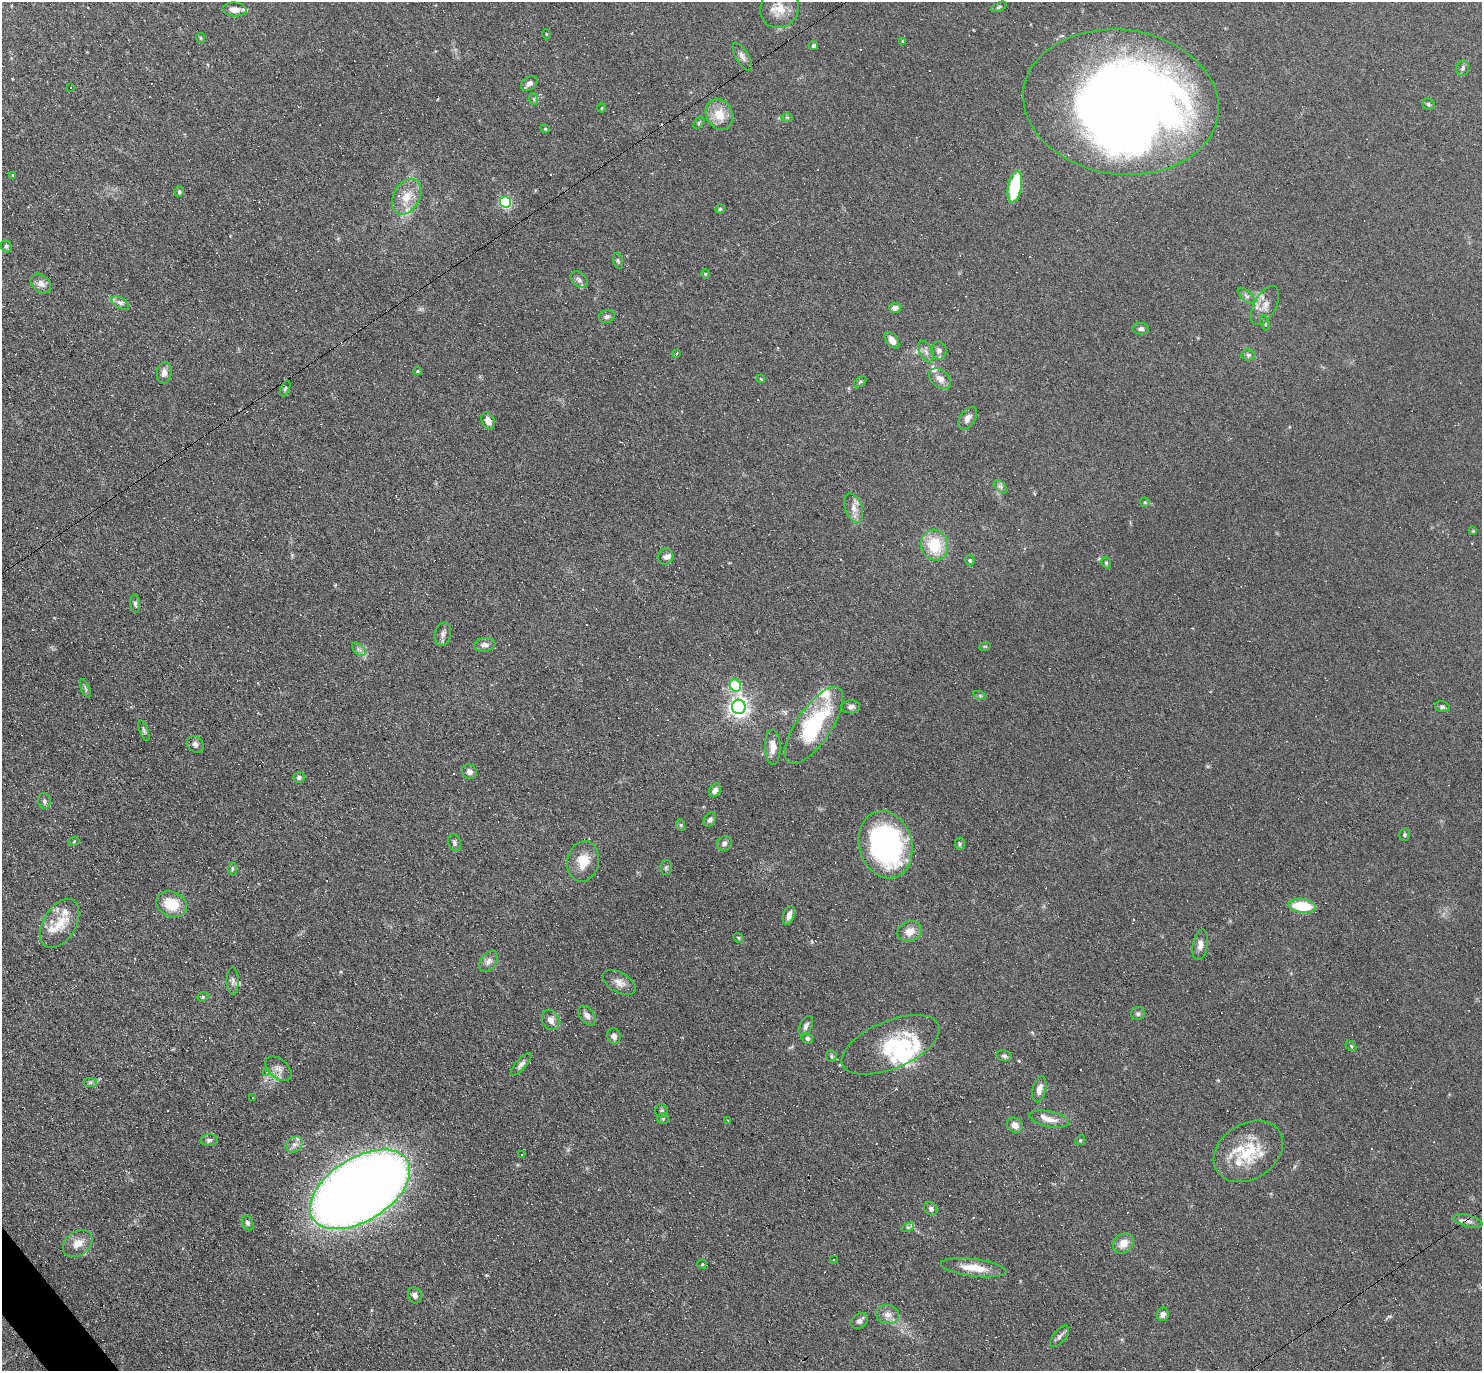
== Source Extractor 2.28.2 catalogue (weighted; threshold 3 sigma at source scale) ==
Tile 7 of 4 x 4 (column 3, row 2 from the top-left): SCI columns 2963-4442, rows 2889-4257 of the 5923 x 5919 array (HDU 1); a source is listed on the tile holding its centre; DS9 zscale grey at full resolution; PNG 1484 x 1373 px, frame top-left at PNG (2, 2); each listed source drawn as its Kron ellipse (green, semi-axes under 4 px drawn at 4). Shown black and unused: <1% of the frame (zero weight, under 3 of 6 exposures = <1% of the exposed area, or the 3 px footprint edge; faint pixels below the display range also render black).
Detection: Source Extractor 2.28.2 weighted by HDU 2 'WHT'; one run over the whole footprint, this tile lists its part. Background 0.103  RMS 0.0063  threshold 0.0259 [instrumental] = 3 sigma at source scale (4.09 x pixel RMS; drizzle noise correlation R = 1.36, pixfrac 0.8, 0.05/0.05 arcsec/px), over >= 5 px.
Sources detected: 226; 3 inside a brighter object's white glare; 69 cosmic-ray / hot-pixel residue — neither listed nor drawn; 14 inside a brighter listed object's ellipse — not listed separately; the other 140 listed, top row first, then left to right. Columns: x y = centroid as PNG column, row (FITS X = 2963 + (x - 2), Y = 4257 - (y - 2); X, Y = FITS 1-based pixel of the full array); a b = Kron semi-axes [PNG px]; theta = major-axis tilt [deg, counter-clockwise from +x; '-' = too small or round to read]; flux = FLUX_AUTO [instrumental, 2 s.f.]
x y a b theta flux
999 7 8 4 25 1
780 8 20 18 51 9.5
235 9 12 7 -4 3.8
546 34 5 3 - 0.46
201 38 5 4 - 0.7
902 41 4 3 - 0.6
813 45 4 4 - 1
742 57 15 6 -60 2.7
1463 68 8 6 77 1.5
529 83 9 6 33 2.7
71 88 2 2 - 0.57
534 99 6 4 -71 0.98
1121 102 98 72 -8 650
1428 104 6 5 - 1.1
602 108 4 3 - 0.45
719 114 16 13 -64 10
787 117 6 4 0 0.73
699 123 7 4 55 0.82
545 129 4 4 - 0.6
13 175 4 3 - 0.59
1015 187 16 7 79 35
179 192 5 5 - 1.2
407 197 19 13 60 10
505 202 6 5 - 66
720 209 5 4 - 0.8
6 246 6 5 - 1
618 261 8 4 -74 1
705 274 5 3 - 0.51
579 280 9 6 -40 2.3
41 283 11 8 -40 3.8
1246 296 11 5 -42 1.6
120 303 10 5 -31 1.9
1265 306 21 11 61 6
895 308 6 5 - 3
607 317 8 6 15 1.7
1265 323 7 4 -72 0.89
1141 329 8 5 1 1.7
892 340 9 5 -51 5
939 350 9 7 -87 2.4
926 352 11 6 -63 2.4
676 353 4 3 - 0.67
1248 355 6 5 - 1.3
417 371 4 4 - 0.72
164 373 11 7 83 3.5
761 379 4 3 - 0.5
940 379 12 8 -40 4.5
860 382 7 4 37 0.84
285 389 8 3 63 0.86
968 418 12 7 56 3.1
488 421 9 6 -69 4.2
1000 487 8 5 -45 1.3
1145 502 5 4 - 0.73
854 508 15 8 -72 4.5
1473 531 4 4 - 0.5
935 545 15 13 -75 20
666 557 8 7 - 2
970 560 5 5 - 1.2
1106 563 6 4 -70 0.78
135 604 9 5 -84 1.4
443 634 12 8 76 2.5
485 645 11 7 8 3
985 646 6 3 18 0.6
359 649 8 5 -44 1.7
735 685 6 5 - 43
85 689 10 3 -69 1.1
980 696 6 4 -19 0.83
739 707 7 7 - 280
851 707 9 6 5 2.2
1442 707 7 5 -19 1.4
814 725 45 17 56 53
144 731 11 4 -70 1.2
195 744 9 7 -48 1.9
773 747 18 8 -89 5.9
469 772 8 7 - 2.6
299 778 6 5 - 1.5
715 790 7 5 56 2.8
44 801 8 6 -73 1.8
710 820 8 5 55 1.5
681 825 6 3 -71 0.62
1405 835 6 5 - 0.9
74 841 5 3 - 0.57
455 843 9 6 -73 1.7
724 843 8 7 - 2.1
960 844 6 5 - 0.95
886 845 34 26 -74 130
583 861 20 15 78 11
666 868 7 5 90 1.1
232 869 6 4 89 0.87
171 904 16 12 -25 16
1302 906 14 7 -7 21
789 915 9 5 71 3.8
60 924 27 16 60 14
910 932 12 10 21 6
738 938 5 4 - 0.69
1200 945 15 7 79 3.4
489 961 12 7 54 3.1
233 981 13 6 -89 2.1
619 982 18 10 -31 4.5
203 997 6 4 21 0.83
1138 1014 7 6 - 1.3
587 1015 11 7 -54 2.8
551 1020 10 8 -62 3.7
806 1026 11 6 62 1.9
614 1036 8 6 -77 2.3
807 1038 6 5 - 1.4
890 1045 52 24 23 32
1351 1046 6 4 -46 0.66
831 1056 6 5 - 0.94
1004 1056 8 5 -11 1.3
521 1064 14 5 48 2.2
278 1069 15 9 -41 4.1
267 1072 4 4 - 0.6
90 1082 7 4 -1 1.1
1039 1089 13 6 76 4
252 1098 3 3 - 13
661 1111 7 6 - 1.2
663 1119 5 5 - 0.93
1049 1119 20 7 -12 5.9
727 1120 3 2 - 0.36
1015 1125 8 7 - 3.8
209 1140 8 6 3 1.7
1080 1140 5 4 - 0.82
294 1145 9 7 36 2.6
1248 1151 37 27 33 29
522 1155 2 2 - 0.43
360 1189 56 31 32 1100
931 1209 7 6 - 1.6
1468 1221 15 5 -15 2.8
248 1223 7 5 -64 1.4
908 1227 6 4 17 1.1
78 1243 16 11 37 6.8
1123 1243 11 9 44 6.1
834 1259 3 3 - 1.4
702 1264 5 4 - 0.78
974 1268 33 8 -7 12
415 1295 8 6 -68 2.6
888 1314 11 9 -11 4
1163 1314 7 6 - 2.2
859 1321 9 7 33 2.3
1059 1336 13 6 51 2
Overlapping masked pixels (flux is a lower limit): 1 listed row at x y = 1468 1221
Isophote crosses this tile's border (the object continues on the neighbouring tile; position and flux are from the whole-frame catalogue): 1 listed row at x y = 780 8